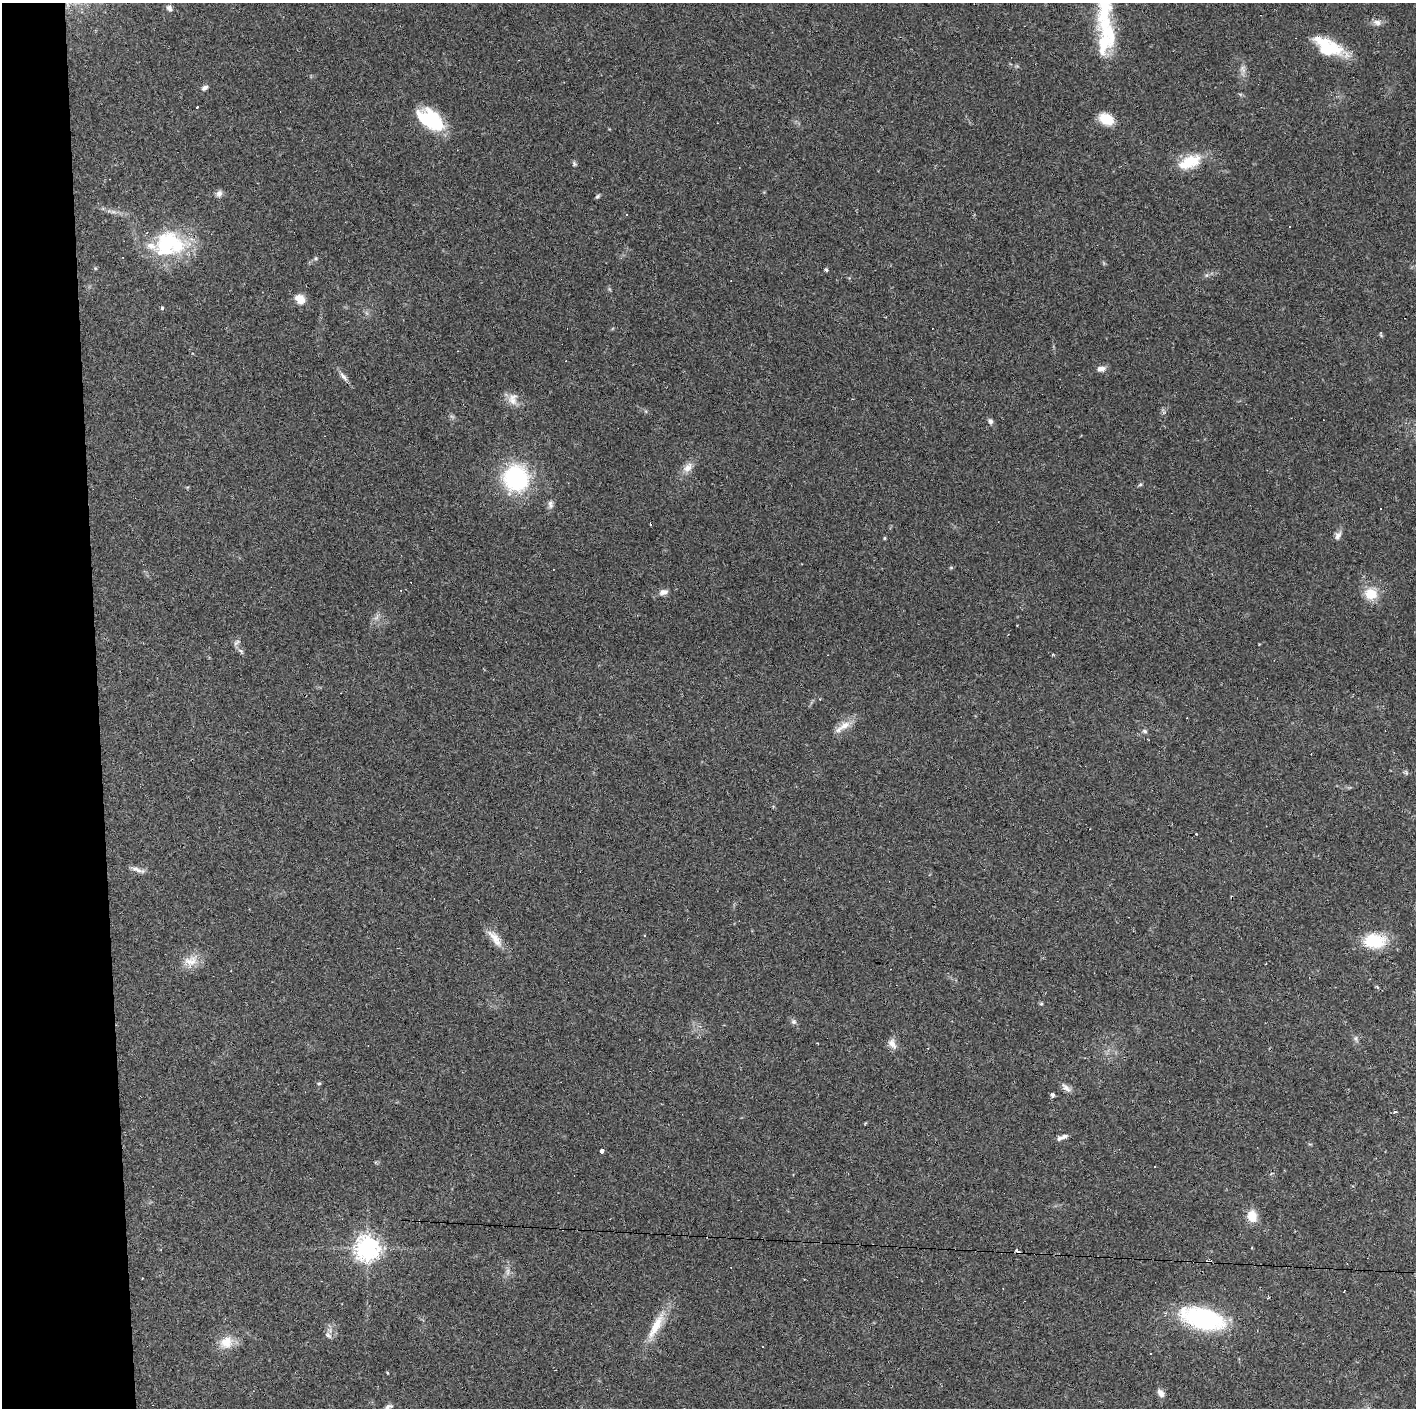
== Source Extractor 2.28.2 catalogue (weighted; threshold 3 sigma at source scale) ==
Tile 4 of 3 x 3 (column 1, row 2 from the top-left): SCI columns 1-1414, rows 1407-2812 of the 4243 x 4220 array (HDU 1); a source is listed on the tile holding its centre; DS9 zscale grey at full resolution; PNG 1418 x 1410 px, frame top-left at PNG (2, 3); no overlay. Shown black and unused: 7% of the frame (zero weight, under 2 of 3 exposures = <1% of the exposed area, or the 3 px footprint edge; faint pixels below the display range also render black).
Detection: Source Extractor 2.28.2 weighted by HDU 2 'WHT'; one run over the whole footprint, this tile lists its part. Background 0.0866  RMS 0.0065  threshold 0.0292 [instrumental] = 3 sigma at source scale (4.5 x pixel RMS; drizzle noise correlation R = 1.50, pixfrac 1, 0.05/0.05 arcsec/px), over >= 5 px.
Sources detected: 90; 17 cosmic-ray / hot-pixel residue — not listed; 5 inside a brighter listed object's ellipse — not listed separately; the other 68 listed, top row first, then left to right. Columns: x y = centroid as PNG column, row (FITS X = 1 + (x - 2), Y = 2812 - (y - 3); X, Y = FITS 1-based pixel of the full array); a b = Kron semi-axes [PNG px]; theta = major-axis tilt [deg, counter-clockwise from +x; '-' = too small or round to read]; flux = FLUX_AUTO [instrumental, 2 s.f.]
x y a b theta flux
169 8 9 7 -51 2.3
1377 22 11 8 -12 3.2
1108 32 38 20 -53 31
1328 47 33 18 -28 30
1243 69 12 5 -74 2.7
205 88 8 5 30 2
197 108 3 3 - 2.2
431 119 33 18 -35 34
1106 119 12 9 -25 18
1190 161 27 17 20 19
574 164 8 5 -64 1.1
219 193 9 7 58 2.5
598 196 6 5 - 1.1
627 215 3 3 - 0.61
1289 226 2 2 - 0.56
170 243 42 32 -7 52
316 258 6 4 72 0.86
826 270 4 3 - 1.3
1207 275 6 4 70 1
300 299 12 10 -34 7.2
162 308 5 4 - 0.82
1380 335 8 2 -69 0.64
1101 369 10 7 5 3.4
344 378 10 5 -42 2.4
513 399 17 13 87 6.6
990 421 8 6 -74 1.7
688 468 15 10 46 5.4
515 478 22 22 - 79
1140 484 5 5 - 0.92
550 504 12 7 90 2.6
650 524 3 2 - 1.3
1338 535 12 8 55 2.9
884 538 5 3 - 0.65
951 567 6 4 19 0.71
663 592 12 7 11 3.3
1371 594 14 12 -8 13
376 617 9 3 45 1.7
1017 625 2 2 - 0.53
236 643 11 4 45 1.5
241 651 9 4 -36 1.6
845 725 21 10 32 7.5
1145 731 6 5 - 1.2
138 870 21 5 -16 3.5
644 935 3 3 - 0.51
495 938 29 10 -53 8.4
1374 941 27 17 1 24
190 961 20 14 11 9.2
1041 1004 5 4 - 0.84
794 1022 8 7 - 1.8
1356 1038 8 4 -82 1.4
892 1044 14 8 -58 4.3
319 1083 5 4 - 0.83
1066 1088 15 7 -40 3.2
1052 1095 5 4 - 1.6
1395 1111 4 3 - 0.96
1064 1136 10 6 18 2.2
602 1151 4 3 - 5
1271 1174 4 3 - 0.68
1252 1216 14 11 -76 8.7
367 1249 8 8 - 530
508 1271 10 5 90 2.3
1203 1318 45 20 -15 77
656 1326 42 10 61 16
328 1335 10 7 -44 2.2
226 1342 16 14 35 11
388 1373 5 3 - 0.49
1161 1393 11 7 -59 3.4
388 1407 10 5 26 1.9
Isophote crosses this tile's border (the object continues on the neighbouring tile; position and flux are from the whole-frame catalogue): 1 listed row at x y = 388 1407